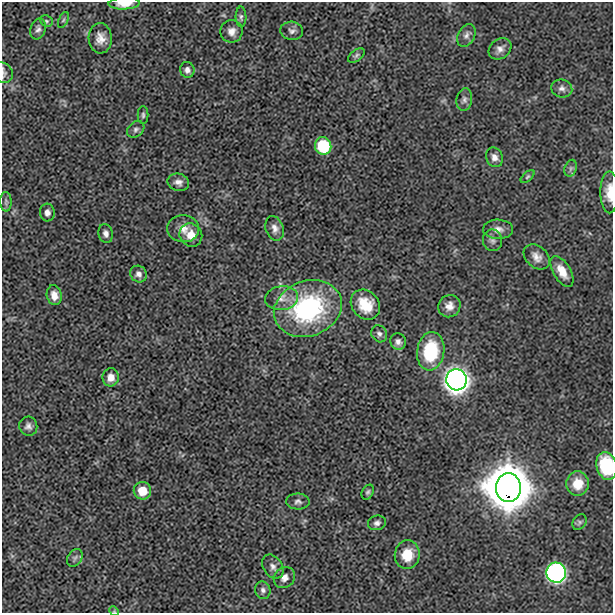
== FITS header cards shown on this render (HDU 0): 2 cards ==
NAXIS1  =                  611 / length of original image axis
NAXIS2  =                  611 / length of original image axis

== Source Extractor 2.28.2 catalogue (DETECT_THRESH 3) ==
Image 611 x 611 px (HDU 0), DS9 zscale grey, 1 PNG px = 1 image px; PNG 615 x 615 px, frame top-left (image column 1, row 611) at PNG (2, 2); each listed source drawn as its Kron ellipse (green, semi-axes under 4 px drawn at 4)
Background 6.59e-05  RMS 0.0033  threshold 0.01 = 3 sigma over >= 5 px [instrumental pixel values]
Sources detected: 60; all 60 listed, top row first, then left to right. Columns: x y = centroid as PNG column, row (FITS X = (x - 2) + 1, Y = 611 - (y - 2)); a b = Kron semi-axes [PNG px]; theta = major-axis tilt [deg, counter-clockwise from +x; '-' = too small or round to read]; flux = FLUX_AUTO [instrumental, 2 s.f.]
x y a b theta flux
124 3 16 6 2 3.2
241 17 10 5 -88 0.62
63 20 8 4 66 0.46
46 21 7 5 -24 0.43
38 29 10 7 72 0.87
231 31 11 11 - 1.7
292 31 11 9 -5 0.98
466 35 12 8 62 1.1
100 38 15 11 -87 2.3
500 49 12 9 38 1.4
356 55 9 5 38 0.54
187 70 8 7 - 0.95
2 73 11 9 -41 0.96
562 89 10 9 - 1.1
464 100 11 8 81 0.9
143 115 9 5 -90 0.52
136 129 9 7 40 0.74
323 146 9 8 - 13
494 157 10 8 -68 1.3
571 168 9 6 72 0.65
528 177 8 4 41 0.36
178 182 11 8 -15 1.3
610 192 21 9 -90 3.3
6 202 10 6 -88 0.61
47 213 9 7 -87 1.1
275 228 13 8 -72 1.4
183 229 16 13 -5 2.4
498 229 15 9 -1 1.6
106 233 10 7 -78 0.95
191 235 12 11 - 2.6
492 240 11 9 -78 0.96
537 257 15 10 -41 1.8
562 271 17 8 -59 3.1
138 274 9 8 - 1
54 295 10 7 -78 1.8
282 298 16 12 8 2.3
365 305 16 13 -49 5
449 306 11 10 - 1.8
308 309 35 27 20 33
379 334 9 7 -56 0.77
398 342 8 7 - 0.96
431 351 19 13 82 12
111 377 9 8 - 2.1
456 380 10 10 - 260
28 426 9 9 - 0.95
607 466 14 10 -75 14
578 484 12 11 - 4.1
508 488 14 12 -87 1900
142 491 9 8 - 3.8
368 492 8 5 60 0.52
298 501 11 8 -2 0.87
579 522 8 6 56 0.54
377 523 9 7 15 0.86
407 555 14 12 85 4.9
75 558 9 7 57 0.79
273 567 13 9 -56 1.2
556 573 10 9 - 100
284 578 11 9 43 1.4
263 590 9 7 -74 0.87
114 611 5 4 - 0.23
At the frame edge (FLAGS 8, measured only in part): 5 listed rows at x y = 124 3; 2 73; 610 192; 607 466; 114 611